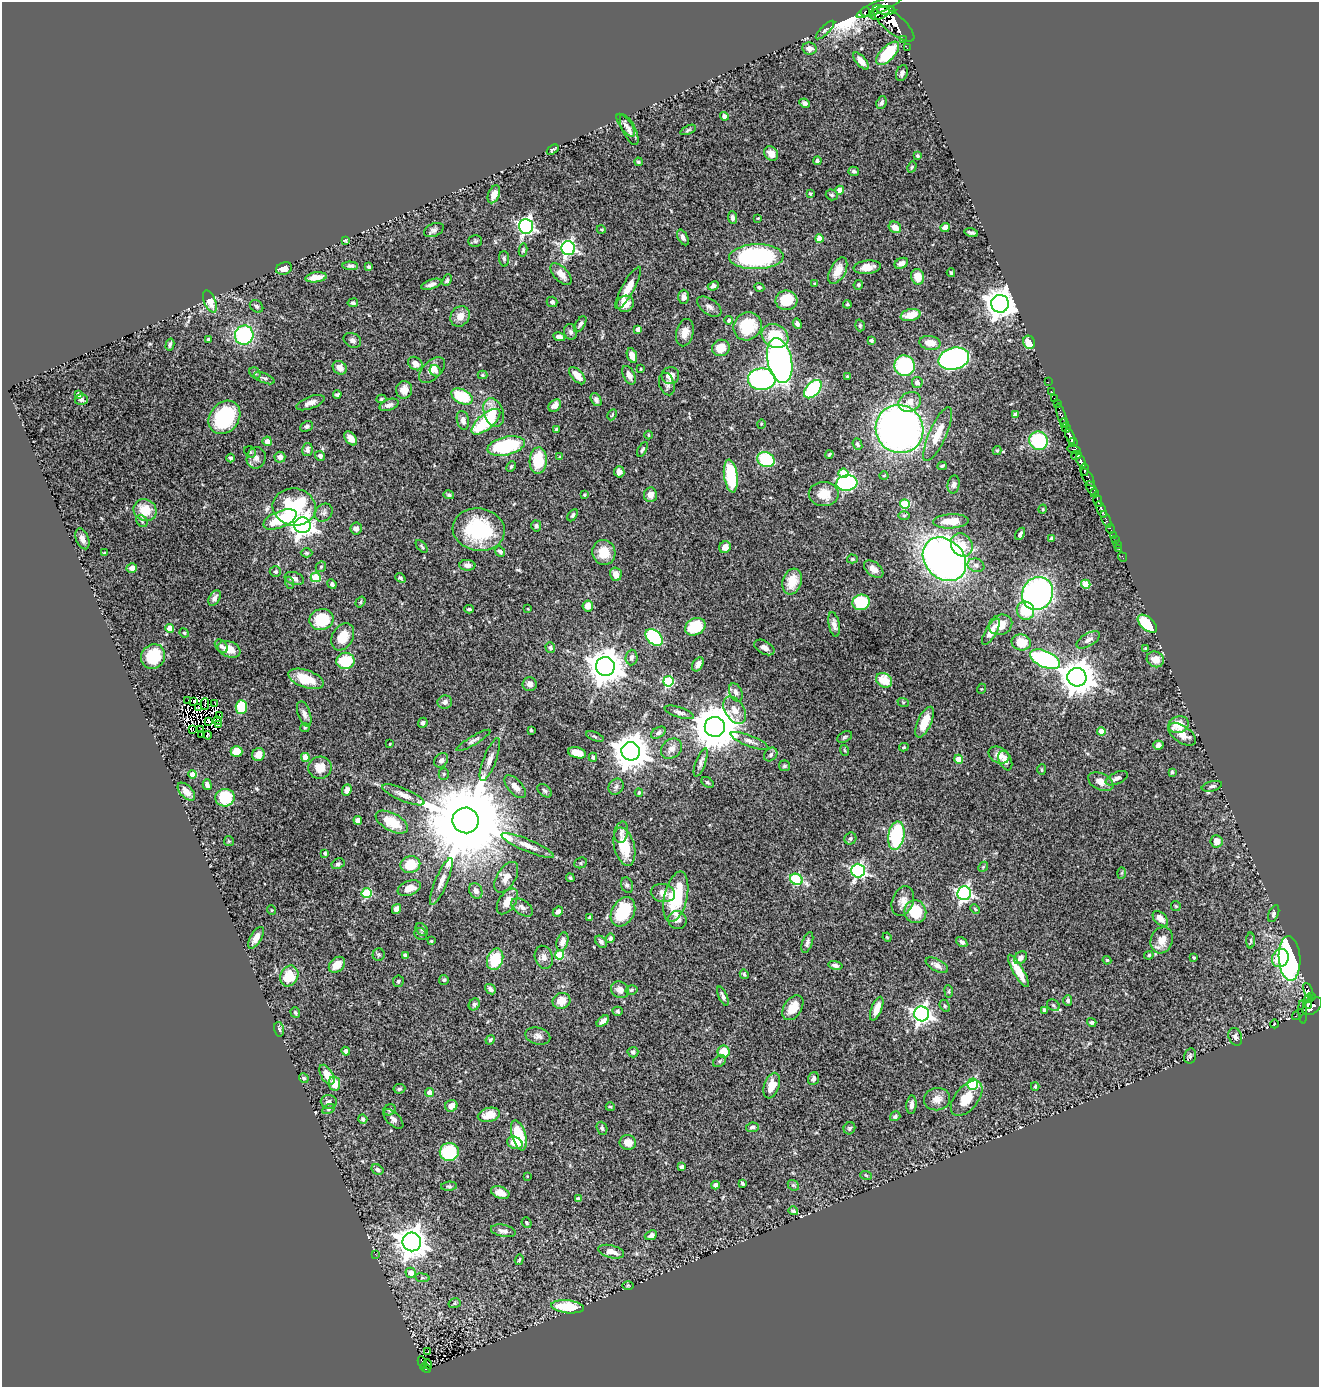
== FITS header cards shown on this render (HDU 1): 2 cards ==
NAXIS1  =                 1317
NAXIS2  =                 1385

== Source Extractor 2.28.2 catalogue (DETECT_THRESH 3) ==
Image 1317 x 1385 px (HDU 1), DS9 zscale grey, 1 PNG px = 1 image px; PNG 1321 x 1389 px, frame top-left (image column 1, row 1385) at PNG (2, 2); each listed source drawn as its Kron ellipse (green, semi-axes under 4 px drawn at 4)
Background 0.975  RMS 0.022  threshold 0.065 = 3 sigma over >= 5 px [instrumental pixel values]
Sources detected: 504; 3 with non-positive FLUX_AUTO (blend fragments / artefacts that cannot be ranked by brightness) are neither listed nor drawn; of the other 501, the 500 brightest by FLUX_AUTO listed and drawn (1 fainter detections omitted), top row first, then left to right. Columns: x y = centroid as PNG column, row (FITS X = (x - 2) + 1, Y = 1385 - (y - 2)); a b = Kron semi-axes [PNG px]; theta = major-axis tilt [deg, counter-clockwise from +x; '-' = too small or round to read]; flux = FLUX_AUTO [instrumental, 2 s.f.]
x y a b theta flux
879 7 24 6 23 1500
886 10 9 4 -2 1700
866 12 5 3 - 100
880 13 10 6 23 1700
893 23 26 9 -40 4900
825 30 12 4 45 3.1
903 39 3 2 - 8.3
907 48 2 2 - 13
809 49 7 6 - 8
888 53 15 7 45 73
861 61 10 5 -49 9.4
902 73 8 5 68 5.4
805 103 5 4 - 4.7
882 103 7 5 69 3.7
724 116 4 4 - 7.7
626 125 13 5 -53 5.6
629 130 16 6 -64 7.9
688 130 8 4 23 2.6
553 150 6 3 35 1.9
771 154 8 6 -48 13
918 156 3 3 - 1.9
817 161 4 4 - 4.2
638 162 4 3 - 2
912 167 6 4 61 1.7
854 171 5 4 - 3.1
840 190 4 4 - 12
494 194 9 5 67 11
810 194 3 3 - 1.7
832 195 6 5 - 2.8
732 217 6 4 -84 3.8
758 218 3 2 - 1.2
526 226 7 7 - 390
895 227 6 5 - 15
945 227 4 4 - 9.8
601 229 4 3 - 1.2
434 230 10 6 24 5
971 233 7 3 -13 3.4
683 237 8 5 -61 5.2
819 238 4 4 - 22
345 240 3 3 - 1.6
475 241 7 5 -1 2.8
568 248 7 7 - 320
523 250 6 4 80 2.2
756 257 27 12 1 230
504 259 8 5 -87 3.4
901 263 7 5 29 7.2
350 266 8 4 -4 3.6
369 267 4 3 - 3.1
867 267 13 6 7 15
284 268 8 6 22 8.8
838 271 14 7 62 19
951 273 4 3 - 2.7
561 274 13 7 -45 12
316 277 11 5 8 13
918 277 8 6 -74 20
447 280 6 4 65 3
431 284 10 4 20 5.9
815 284 3 3 - 1.5
858 285 5 4 - 1.9
713 286 5 4 - 5.1
759 287 5 4 - 2.3
628 288 24 6 61 26
684 297 7 5 -90 5.4
786 300 11 10 - 45
210 302 12 5 -66 20
552 302 5 5 - 4.2
353 303 5 4 - 3.1
625 304 9 8 - 15
847 304 4 4 - 1.8
1000 304 9 9 - 2200
256 306 7 5 -36 3.7
709 307 14 7 -35 6.7
911 315 10 6 13 23
460 316 11 9 56 14
729 320 4 4 - 2.2
580 324 9 4 57 3.7
797 324 5 3 - 4
860 325 6 4 -73 2.1
747 326 14 13 - 56
638 329 4 4 - 6.8
570 332 8 6 -73 4.2
685 333 14 8 76 14
244 335 9 9 - 140
775 336 14 11 -31 55
559 337 6 4 -12 6.3
208 339 3 3 - 1.3
352 340 9 7 -26 4.9
871 341 4 3 - 3.7
1029 342 7 5 -64 21
930 343 10 7 -11 19
170 344 6 3 77 2.6
721 348 9 8 - 23
632 356 7 5 -68 13
954 359 15 11 14 370
780 361 23 12 -78 550
415 364 8 6 -37 9.4
905 366 10 10 - 130
340 368 7 6 - 11
641 369 3 2 - 1.2
432 370 16 9 43 14
435 371 6 5 - 4.7
255 373 6 5 - 2.1
482 375 5 4 - 1.7
629 375 10 5 -63 7.5
577 376 10 5 -48 15
670 376 9 8 - 15
847 376 3 3 - 2.1
264 378 11 5 -22 3.4
762 379 14 11 -1 260
917 382 5 5 - 6.2
1048 382 2 2 - 16
667 384 11 7 -72 5.6
813 389 11 6 46 150
404 390 9 8 - 13
1052 392 2 2 - 14
78 394 4 3 - 4.1
337 394 4 3 - 3.1
462 396 11 7 -27 64
1054 398 2 2 - 11
81 399 6 5 - 3.5
381 399 5 4 - 2.1
596 400 7 5 -59 3.7
910 402 12 9 30 15
310 403 15 6 20 7.9
1057 404 3 2 - 32
389 405 10 5 19 6.4
555 406 7 5 42 9.4
494 412 15 9 -71 17
1015 414 4 4 - 4.9
612 415 6 3 63 1.5
1061 415 12 3 -72 140
224 417 18 14 51 110
463 420 9 6 -78 6.1
486 422 17 7 40 96
1064 423 5 3 - 400
761 424 5 3 - 1.1
306 426 7 5 25 2.8
1066 428 5 4 - 1000
899 429 24 23 - 760
556 430 3 3 - 4
938 434 29 8 66 29
649 435 4 3 - 1.4
1070 436 8 4 -68 1000
351 438 8 5 -51 11
267 441 4 4 - 12
1039 441 9 9 - 110
1073 442 4 2 - 250
857 444 6 4 -68 3
506 446 19 9 13 100
642 449 8 4 62 2.8
307 450 6 5 - 6.3
1074 450 7 3 -14 220
997 451 4 4 - 1.8
250 452 6 5 - 2.6
829 454 4 3 - 1.8
1076 455 5 4 - 400
320 456 5 4 - 4.6
280 457 5 5 - 7.7
560 457 4 4 - 1.9
231 458 4 4 - 2.6
256 458 10 9 - 8.2
766 460 9 7 -27 86
538 461 13 8 87 53
1081 461 7 3 -64 610
942 466 5 3 - 2
511 467 6 4 63 2.1
1084 470 6 3 -85 470
619 472 5 5 - 6.1
843 473 5 5 - 32
731 476 16 6 -82 77
884 476 4 3 - 1.3
1088 477 10 5 -57 470
847 483 10 7 8 210
954 484 9 6 79 4.6
1091 488 7 4 -61 1400
1094 493 4 3 - 510
824 494 15 12 -1 26
449 495 5 4 - 2.7
584 495 3 3 - 1.6
650 495 7 6 - 12
1098 501 6 3 -76 370
905 504 5 5 - 69
294 507 21 18 -10 140
1043 509 5 3 - 1.2
145 510 12 10 -31 33
1101 510 9 3 -67 960
324 513 10 8 49 5.2
573 515 7 4 57 2.7
904 515 6 4 0 2
280 519 18 8 22 62
1106 519 9 3 -66 210
142 521 6 5 - 3
951 521 18 7 2 26
302 525 8 8 - 1000
536 526 5 5 - 3.8
356 529 6 5 - 6.2
1110 529 5 2 - 19
479 530 26 21 -9 110
1020 534 7 4 61 2.8
1113 535 3 2 - 40
82 539 11 6 -68 7.9
1052 539 4 4 - 3.3
1115 540 2 2 - 12
962 545 12 10 -55 22
1117 545 3 2 - 22
422 546 7 4 -50 2.2
725 547 6 5 - 13
1119 549 2 2 - 6.1
500 551 6 4 -46 4.9
604 552 12 11 - 26
104 553 4 3 - 1.8
307 553 6 4 -1 2.1
1122 557 5 2 - 21
852 559 5 4 - 1.9
944 559 24 19 -45 910
467 565 8 5 -4 5.8
976 565 8 6 -20 5.8
321 567 6 4 43 2.2
132 568 5 5 - 7.8
874 569 11 7 -37 11
275 572 6 5 - 2.9
616 574 7 5 -76 14
316 577 5 5 - 60
294 578 10 6 -18 6.2
400 578 5 4 - 2.6
792 581 13 9 71 27
290 583 6 4 -70 2.2
332 584 5 4 - 3.2
1086 584 5 4 - 44
1038 593 17 15 61 400
215 598 8 5 58 6.9
360 602 6 4 54 2.2
861 602 9 8 - 68
588 606 5 5 - 14
469 609 5 3 - 2.3
528 609 4 2 - 0.92
1025 611 9 8 - 46
321 619 12 10 13 63
1147 624 11 6 -41 77
834 625 13 5 -79 6.6
1000 625 12 10 25 18
695 627 11 8 26 51
170 628 4 4 - 23
991 632 15 5 59 15
184 633 5 4 - 2
343 637 14 10 60 26
654 637 10 6 -43 120
1088 640 13 6 31 7.6
1021 642 10 8 -11 27
221 646 7 5 -47 4.1
764 647 11 6 -29 6.8
550 648 5 5 - 3.2
1146 648 4 3 - 1.6
229 649 12 8 -20 14
153 656 13 11 56 57
631 657 8 6 86 5.6
1045 659 16 8 -24 240
1155 659 9 7 -23 15
345 661 9 8 - 63
698 664 8 5 58 6.7
605 667 9 9 - 3300
1077 677 9 9 - 2900
306 679 18 9 -19 34
884 680 8 7 - 29
668 681 5 5 - 110
530 684 7 7 - 6.8
981 689 5 3 - 1.2
736 692 9 6 -66 6.4
187 701 3 2 - 2.2
194 701 3 2 - 2.1
445 702 7 6 - 6.3
903 702 6 4 -18 1.7
215 703 2 2 - 0.81
205 704 6 2 90 2
198 707 3 2 - 3.7
241 707 7 5 89 49
735 710 15 9 -58 12
679 712 15 5 -18 5.1
304 714 13 6 -71 6.7
219 716 3 2 - 1.4
217 720 3 2 - 2
209 721 3 2 - 4
924 722 16 7 66 24
423 723 5 4 - 4.3
218 725 3 2 - 0.83
1178 725 10 8 22 25
715 727 10 10 - 6600
305 728 5 4 - 1.7
192 729 3 2 - 3.2
200 729 4 2 - 0.71
531 730 3 3 - 1.9
1101 731 4 4 - 19
658 733 8 5 29 4.1
201 734 4 2 - 1.7
1182 734 16 8 -35 15
208 735 4 2 - 0.45
595 736 9 3 -21 2.2
845 737 8 5 28 2.8
473 740 19 4 31 4.9
750 741 20 5 -21 7.8
390 744 3 2 - 1.2
1158 745 5 4 - 5.2
904 747 5 4 - 1.9
671 749 11 9 40 10
844 750 5 3 - 1.4
631 751 9 9 - 3600
236 752 6 5 - 25
577 753 9 5 -14 19
258 754 7 6 - 14
771 754 7 6 - 3.8
999 755 11 8 -26 12
305 757 4 4 - 18
593 757 4 3 - 2.7
959 759 4 4 - 25
441 760 8 6 52 5.9
490 760 23 6 69 11
1005 761 10 6 -68 8.1
701 762 15 5 70 5.4
784 766 5 5 - 2.7
320 768 11 11 - 20
1042 770 5 4 - 2
1172 772 4 3 - 1.9
193 774 4 4 - 18
444 774 5 5 - 2
1117 778 12 6 25 6.8
707 782 6 4 -37 2.4
1101 782 13 8 -26 12
207 785 5 4 - 6.2
1212 786 10 5 13 3.5
515 787 14 7 -47 12
616 787 8 7 - 4.2
347 790 6 4 68 7.5
545 791 8 5 -41 3.3
186 792 11 6 -47 11
639 793 4 3 - 2.4
403 795 22 6 -22 12
225 798 9 9 - 58
358 820 4 4 - 15
466 820 13 13 - 33000
392 822 18 9 -28 37
621 832 11 7 78 5.6
896 836 14 8 79 120
850 839 6 5 - 3.2
229 841 5 5 - 1.7
1217 841 6 6 - 12
527 845 28 6 -23 15
624 847 19 10 -76 44
325 853 3 3 - 3
581 863 6 5 - 2.5
338 864 7 5 27 2.9
410 864 10 8 13 39
983 867 5 4 - 1.7
858 870 7 6 - 290
1122 873 6 4 88 1.8
506 877 17 9 58 14
570 878 5 4 - 2.1
796 879 6 5 - 120
441 882 25 6 67 13
627 885 8 6 -70 3.5
409 888 12 7 21 15
476 891 8 6 -62 6.8
367 893 5 5 - 88
663 893 12 9 -12 12
964 893 7 7 - 340
676 897 26 11 77 94
507 901 14 8 55 20
903 901 15 10 70 13
1176 906 5 4 - 1.7
522 907 12 7 -34 7.2
396 909 5 4 - 8.3
975 909 5 3 - 1.6
271 910 5 3 - 1.2
558 912 5 4 - 4.9
623 912 15 11 59 68
915 912 11 11 - 53
1274 914 9 5 68 3.8
589 918 4 3 - 1.6
1160 919 9 5 -45 11
677 920 9 9 - 7.2
422 929 7 5 -48 3.1
421 934 6 5 - 3.1
887 937 5 4 - 1.4
256 938 12 5 60 11
610 938 5 4 - 3.5
1162 940 13 11 70 16
431 941 3 3 - 2.1
1251 941 8 4 -89 2.2
562 942 9 5 73 9.5
601 942 7 5 -49 4.4
807 942 11 5 71 4.6
962 942 6 4 -34 3.7
379 955 6 6 - 2.3
405 955 3 3 - 3.4
559 955 4 4 - 61
1149 955 5 4 - 2.3
544 957 12 9 -73 8.3
1020 958 7 5 43 6.1
1194 958 3 2 - 1.5
1280 958 9 8 - 34
1290 958 22 11 -86 320
495 959 11 8 70 55
1107 960 4 4 - 1.5
337 965 9 6 44 18
835 965 7 4 -12 4
937 965 12 6 -29 6.6
1018 971 18 5 -60 26
744 974 5 4 - 2.4
289 976 11 8 64 38
444 980 5 5 - 2.3
398 981 6 5 - 2.6
490 989 6 4 -40 4.9
620 990 9 8 - 9.9
631 990 6 4 15 2.1
1308 990 8 3 -64 190
949 991 6 3 -83 1.7
723 996 10 4 -66 4.1
1311 996 3 2 - 53
1308 999 4 3 - 41
1068 1000 5 4 - 3.1
561 1001 9 7 22 19
474 1004 6 5 - 2.9
1053 1005 7 5 -34 2.6
1308 1005 4 4 - 310
945 1006 6 4 -63 2.6
1312 1006 11 7 37 1000
793 1008 14 9 57 22
877 1009 12 5 68 14
1044 1010 4 3 - 4.5
618 1011 5 4 - 2.4
1303 1012 11 4 -85 230
295 1013 5 4 - 2.2
922 1014 7 7 - 630
1298 1014 6 4 41 66
603 1021 7 4 40 7.5
1092 1022 5 4 - 2.6
1274 1024 4 3 - 1.1
279 1029 7 5 -77 2.9
538 1036 12 8 -14 7.3
1235 1037 9 6 -69 5
490 1040 5 4 - 2
346 1051 4 4 - 3.6
633 1052 5 5 - 4.3
724 1052 6 6 - 31
1190 1056 8 6 77 3.2
719 1061 7 5 41 3
327 1075 11 6 -61 20
304 1078 5 4 - 2.2
813 1079 7 5 71 5
334 1084 7 5 -79 22
973 1084 5 5 - 130
772 1086 13 7 71 20
1035 1086 4 3 - 1.7
399 1089 6 4 8 2.8
430 1093 4 4 - 11
967 1098 20 11 51 28
937 1099 13 11 10 12
329 1102 8 7 - 5.3
911 1105 9 5 86 5.1
451 1106 6 5 - 13
610 1107 4 4 - 1.6
329 1109 6 4 28 2.5
390 1110 6 5 - 3.1
489 1115 11 7 14 22
895 1116 5 4 - 2.9
363 1119 5 4 - 3.3
393 1119 12 6 -43 5.7
752 1127 6 5 - 4.2
602 1128 7 5 -71 3
849 1128 6 5 - 2.6
519 1135 15 7 -74 65
628 1142 8 7 - 15
515 1143 8 6 -21 16
449 1152 9 9 - 95
682 1167 4 3 - 5.3
377 1170 6 4 -33 3.4
866 1175 6 3 -19 1.7
527 1176 3 2 - 0.98
742 1183 4 3 - 2.2
715 1185 4 4 - 7.8
793 1185 6 4 -42 2.6
449 1186 8 4 3 2.6
500 1193 9 6 -20 11
578 1199 4 4 - 3.8
793 1211 5 4 - 2.7
527 1223 5 4 - 1.9
503 1231 12 6 -11 7
651 1235 6 4 24 6
412 1242 9 9 - 2000
611 1252 13 6 -14 13
375 1254 3 2 - 3.8
519 1260 5 4 - 2.2
411 1273 5 5 - 13
422 1278 7 3 -8 2
628 1285 6 4 1 1.5
455 1303 6 5 - 2.3
567 1307 16 6 -6 58
428 1352 3 2 - 2
422 1362 6 3 -63 26
428 1364 5 3 - 110
426 1368 5 4 - 110
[1 fainter detection neither listed nor drawn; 3 non-positive-flux detections neither listed nor drawn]